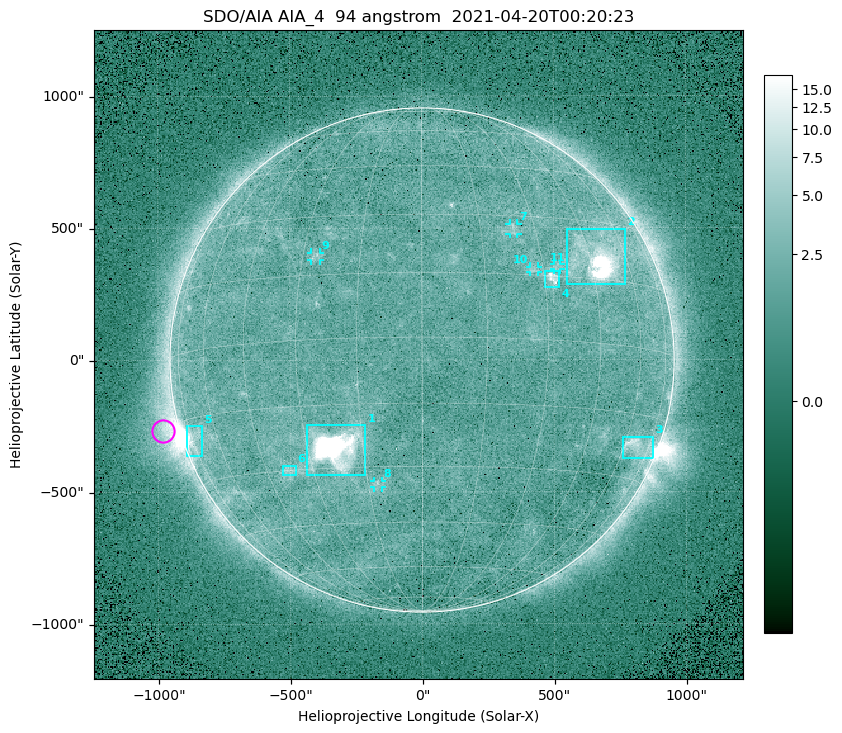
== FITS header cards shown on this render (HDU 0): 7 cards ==
TELESCOP= 'SDO/AIA '
INSTRUME= 'AIA_4   '
WAVELNTH=                   94
WAVEUNIT= 'angstrom'
DATE-OBS= '2021-04-20T00:20:23.13'
CTYPE1  = 'HPLN-TAN'
CTYPE2  = 'HPLT-TAN'

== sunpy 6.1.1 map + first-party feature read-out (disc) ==
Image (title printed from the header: SDO/AIA AIA_4  94 angstrom  2021-04-20T00:20:23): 512 x 512 px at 4.8 arcsec/px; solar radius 955 arcsec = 199 px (full disc in frame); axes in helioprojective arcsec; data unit not stated in the header (colour bar unlabelled)
Orientation: roll -0.138 deg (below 1 deg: not rotated)
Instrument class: DISC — disc imager (sunpy class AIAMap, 94 A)
Bright regions (active regions / flare kernels): reference = the median radial profile (limb darkening/brightening removed); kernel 5 px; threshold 5 sigma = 2.45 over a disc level ~1.72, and >= 1.15x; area >= 9 px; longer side >= 5 px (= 24 arcsec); searched inside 0.97 R_sun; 11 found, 11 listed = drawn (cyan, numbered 1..; 5 of them under ~33 arcsec drawn as corner ticks so the feature stays visible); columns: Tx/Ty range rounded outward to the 10 arcsec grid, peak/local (2 s.f.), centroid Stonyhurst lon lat
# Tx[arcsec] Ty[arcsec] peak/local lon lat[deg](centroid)
1 -440..-210 -440..-240 707 -22 -25
2 550..770 280..500 37 +48 +20
3 760..880 -380..-290 4.5 +66 -22
4 460..520 270..340 6.2 +32 +15
5 -900..-830 -360..-250 7.2 -73 -20
6 -530..-480 -440..-400 3 -38 -30
7 330..370 470..520 2.8 +24 +26
8 -180..-150 -480..-450 2.8 -12 -34
9 -420..-380 380..410 2.9 -26 +20
10 410..440 330..360 2.9 +27 +16
11 500..530 340..360 2.5 +34 +17
Off-limb structures (1.02-1.3 R_sun): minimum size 50 px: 6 found; the strongest spans PA ~90..115 deg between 1.02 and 1.21 R_sun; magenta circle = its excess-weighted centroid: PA ~105 deg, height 1.06 R_sun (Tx ~-980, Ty ~-270 arcsec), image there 4.7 x the reference